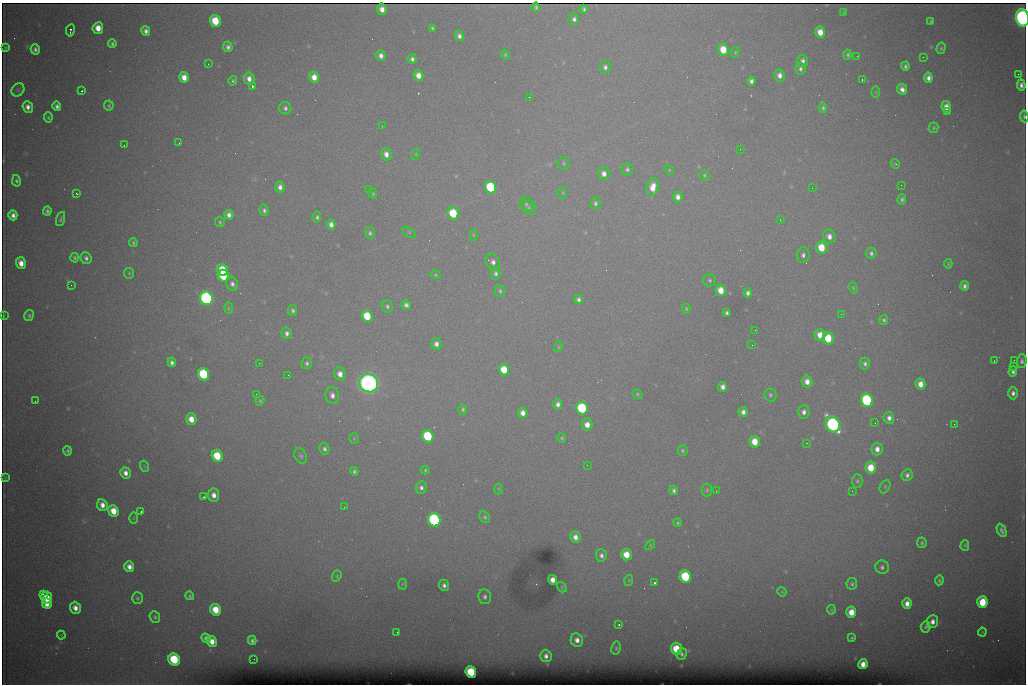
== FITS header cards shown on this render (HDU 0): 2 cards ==
NAXIS1  =                 1024 /fastest changing axis
NAXIS2  =                  682 /next to fastest changing axis

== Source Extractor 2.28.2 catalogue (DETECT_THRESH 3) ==
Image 1024 x 682 px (HDU 0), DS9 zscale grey, 1 PNG px = 1 image px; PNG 1028 x 686 px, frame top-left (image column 1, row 682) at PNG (2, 3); each listed source drawn as its Kron ellipse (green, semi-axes under 4 px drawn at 4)
Background 6570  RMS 54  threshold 163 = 3 sigma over >= 5 px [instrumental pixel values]
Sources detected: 268; all 268 listed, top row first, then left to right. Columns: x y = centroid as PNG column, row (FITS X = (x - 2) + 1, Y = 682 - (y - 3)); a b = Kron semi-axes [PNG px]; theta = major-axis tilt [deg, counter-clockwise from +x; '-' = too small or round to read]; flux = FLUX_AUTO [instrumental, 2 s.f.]
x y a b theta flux
536 7 4 3 - 3.8e+03
382 9 5 5 - 2.9e+04
584 9 4 3 - 8.0e+03
844 12 3 2 - 3.1e+03
1022 18 9 6 -81 1.8e+06
574 19 5 5 - 1.3e+04
215 21 6 5 - 1.3e+05
931 21 4 3 - 5.7e+03
98 28 6 5 - 5.0e+04
432 28 4 3 - 6.6e+03
70 30 6 3 80 8.4e+03
146 31 5 4 - 1.6e+04
820 32 6 5 - 4.6e+04
459 36 5 4 - 1.5e+04
112 44 4 3 - 8.0e+03
5 47 4 3 - 4.9e+03
228 47 5 5 - 1.2e+04
941 48 6 4 73 5.8e+03
35 49 5 4 - 1.2e+04
723 50 6 5 - 7.3e+04
735 52 5 4 - 3.8e+03
505 55 5 4 - 4.7e+03
848 55 5 4 - 7.4e+03
381 56 5 5 - 1.9e+04
857 56 2 2 - 1.5e+03
923 57 2 2 - 2.3e+03
412 59 5 4 - 1.1e+04
803 61 6 5 - 1.4e+04
208 64 3 2 - 3.2e+03
905 66 4 3 - 8.9e+03
605 67 6 5 - 1.3e+04
800 69 6 5 - 1.1e+04
1018 74 2 2 - 1.4e+04
418 75 5 5 - 3.4e+04
780 75 6 5 - 2.1e+04
184 77 5 5 - 3.9e+04
314 77 6 5 - 3.8e+04
928 78 5 4 - 2.0e+04
249 79 6 5 - 2.5e+04
862 79 3 2 - 4.9e+03
233 81 5 4 - 6.1e+03
751 81 4 4 - 1.3e+04
1021 85 5 4 - 1.6e+04
252 86 3 3 - 9.4e+04
902 89 5 5 - 2.0e+04
18 90 7 6 - 7.7e+03
82 91 3 2 - 7.1e+03
876 92 6 4 -89 3.6e+03
529 97 2 2 - 2.3e+03
57 106 5 4 - 1.3e+04
109 106 5 4 - 5.9e+03
28 107 6 5 - 2.1e+04
946 107 6 4 -80 3.2e+04
285 108 6 6 - 1.1e+04
823 108 5 4 - 7.5e+03
947 112 2 2 - 3.3e+03
1024 116 6 4 -82 7.1e+03
48 117 5 4 - 5.8e+03
382 126 2 2 - 1.8e+03
933 128 5 4 - 6.0e+03
179 143 2 2 - 3.6e+03
124 145 2 2 - 1.7e+03
740 149 3 2 - 2.8e+03
386 154 6 5 - 2.4e+04
416 154 5 3 - 3.2e+03
564 163 6 6 - 6.3e+03
895 164 5 4 - 4.2e+03
627 169 6 5 - 9.4e+03
669 170 5 4 - 3.8e+03
604 174 6 6 - 2.2e+04
704 175 5 5 - 5.7e+03
16 181 5 4 - 9.0e+03
901 185 2 2 - 1.6e+03
280 187 5 4 - 1.8e+04
491 187 6 5 - 3.0e+05
653 187 9 6 79 4.7e+04
812 188 2 2 - 3.4e+03
368 190 3 2 - 9.1e+03
563 193 5 3 - 3.8e+03
76 194 3 2 - 4.6e+03
373 194 5 4 - 4.5e+03
678 197 5 5 - 2.1e+04
902 199 5 4 - 8.5e+03
595 203 6 5 - 8.8e+03
526 204 7 6 - 8.6e+03
529 208 7 6 - 1.1e+04
264 210 5 5 - 1.0e+04
47 211 4 4 - 8.9e+03
453 213 6 5 - 1.7e+05
13 215 5 4 - 1.9e+04
229 215 5 4 - 1.8e+04
317 217 6 4 85 8.4e+03
61 219 7 4 71 6.7e+03
780 220 3 3 - 3.3e+03
220 222 5 4 - 5.2e+03
331 224 5 4 - 2.0e+04
409 232 7 3 -37 4.5e+03
370 233 6 5 - 8.5e+03
473 235 6 4 90 4.4e+03
829 236 7 6 - 2.5e+04
133 242 4 4 - 5.9e+03
821 247 6 5 - 8.4e+04
871 253 5 5 - 1.0e+04
803 255 7 6 - 1.4e+04
75 258 5 4 - 7.6e+03
86 258 6 5 - 1.3e+04
493 262 8 7 - 2.0e+04
21 263 6 5 - 3.6e+04
948 264 5 4 - 4.8e+03
223 270 6 5 - 1.1e+05
129 273 5 5 - 5.4e+03
496 273 6 5 - 1.0e+04
435 275 5 4 - 4.1e+03
223 276 6 5 - 1.8e+05
710 280 6 6 - 8.0e+03
232 284 7 5 -70 1.5e+04
71 285 2 2 - 7.3e+03
964 286 5 4 - 1.3e+04
853 288 6 4 -69 4.9e+03
721 290 6 5 - 5.5e+04
500 291 6 5 - 7.5e+03
748 293 5 4 - 1.3e+04
206 298 7 6 - 1.0e+06
578 299 4 4 - 1.2e+04
406 305 5 4 - 1.4e+04
387 306 6 5 - 9.3e+03
228 308 5 3 - 4.1e+03
686 309 5 4 - 4.8e+03
293 310 5 4 - 9.6e+03
727 313 4 3 - 8.3e+03
841 314 2 2 - 2.3e+03
29 315 5 4 - 6.5e+03
3 316 4 2 - 3.9e+03
367 316 6 5 - 1.2e+05
884 320 5 4 - 6.9e+03
755 330 2 2 - 1.6e+03
287 333 6 5 - 1.5e+04
820 335 6 5 - 4.6e+04
828 338 6 5 - 1.2e+05
436 344 6 5 - 1.9e+04
752 345 3 2 - 4.4e+03
558 347 5 3 - 3.2e+03
1014 360 2 2 - 2.1e+03
994 361 2 2 - 2.6e+03
1022 361 7 5 88 1.1e+04
172 362 5 4 - 1.3e+04
259 363 2 2 - 1.7e+03
307 363 6 5 - 9.7e+03
865 364 6 5 - 1.1e+04
1013 366 2 2 - 2.2e+04
504 370 6 5 - 8.1e+04
1013 371 5 4 - 1.2e+04
203 374 6 5 - 3.4e+05
340 374 6 5 - 3.1e+04
288 375 2 2 - 1.5e+03
807 382 6 5 - 3.0e+04
369 383 10 9 - 2.5e+06
920 384 5 5 - 3.6e+04
723 387 5 4 - 1.9e+04
1013 393 6 4 -87 1.6e+04
256 394 2 2 - 1.7e+03
637 394 5 4 - 5.4e+03
332 395 8 7 - 2.2e+04
770 395 6 6 - 8.0e+03
867 400 7 6 - 5.1e+05
35 401 2 2 - 1.4e+03
260 401 5 4 - 5.3e+03
558 404 5 4 - 1.7e+04
582 408 6 5 - 3.4e+05
463 409 5 4 - 6.4e+03
743 412 5 4 - 1.8e+04
804 412 7 5 87 1.8e+04
523 413 5 4 - 2.5e+04
889 418 6 5 - 1.8e+04
191 419 6 5 - 4.5e+04
875 423 2 2 - 2.0e+03
833 424 8 6 -61 1.1e+06
954 424 2 2 - 9.4e+03
587 425 6 5 - 3.3e+04
428 436 6 5 - 2.8e+05
354 438 5 4 - 4.1e+03
562 438 5 4 - 6.0e+03
755 442 6 5 - 6.6e+04
806 443 3 2 - 1.9e+03
324 449 6 5 - 1.1e+04
877 449 6 5 - 2.5e+04
683 450 5 5 - 6.7e+03
68 451 5 4 - 7.3e+03
217 456 6 5 - 1.3e+05
301 456 8 6 -61 8.3e+03
587 465 2 2 - 3.3e+03
144 466 6 3 -69 3.6e+03
871 468 6 5 - 8.4e+04
425 470 4 4 - 5.3e+03
354 471 4 4 - 8.1e+03
125 473 6 5 - 2.5e+04
907 475 6 5 - 1.3e+04
5 477 3 2 - 3.1e+03
857 481 7 5 -89 7.6e+03
885 487 7 5 64 5.8e+03
421 488 6 5 - 1.2e+04
499 489 5 3 - 3.7e+03
674 490 5 4 - 1.0e+04
707 490 6 5 - 6.0e+03
716 491 2 2 - 2.3e+03
852 491 2 2 - 2.0e+03
214 495 6 5 - 2.8e+04
204 497 3 2 - 5.8e+03
102 505 6 5 - 2.9e+04
344 507 3 2 - 4.2e+03
113 511 6 5 - 6.7e+04
141 512 3 2 - 7.5e+03
485 517 6 5 - 7.4e+03
133 518 6 3 88 4.1e+03
434 520 7 6 - 8.2e+05
677 523 4 4 - 5.5e+03
1002 530 7 4 -65 1.2e+04
575 537 5 5 - 2.5e+04
922 543 5 4 - 6.7e+03
650 545 6 3 47 4.1e+03
965 545 5 4 - 4.5e+03
626 554 6 5 - 6.3e+04
601 555 6 5 - 1.4e+04
129 567 5 5 - 2.6e+04
882 567 7 6 - 1.2e+04
337 576 6 4 69 5.4e+03
685 576 6 5 - 2.5e+05
552 580 5 4 - 2.9e+04
629 580 5 3 - 4.0e+03
939 580 5 4 - 6.4e+03
654 583 3 3 - 9.6e+04
403 584 5 3 - 3.4e+03
852 584 6 5 - 8.0e+03
444 585 6 5 - 1.4e+04
562 587 6 3 -53 3.3e+03
782 592 5 3 - 3.3e+03
43 594 3 2 - 1.1e+04
190 596 4 4 - 5.6e+03
485 597 7 6 - 1.4e+04
47 598 6 5 - 8.2e+04
137 598 6 5 - 7.4e+03
982 602 6 5 - 1.3e+05
907 603 5 4 - 2.8e+04
47 604 5 5 - 3.9e+04
75 608 6 5 - 3.0e+04
216 610 6 5 - 9.1e+04
831 610 5 3 - 3.8e+03
851 612 6 5 - 5.3e+04
155 617 6 5 - 7.5e+03
932 622 6 5 - 2.3e+04
619 625 3 2 - 6.1e+03
925 627 5 5 - 7.0e+03
397 632 2 2 - 2.3e+03
982 632 4 4 - 3.8e+03
61 635 4 4 - 3.4e+03
206 638 5 4 - 1.4e+04
852 638 3 3 - 4.1e+03
252 640 4 4 - 1.0e+04
577 640 7 6 - 2.5e+04
212 641 5 5 - 3.7e+04
616 648 6 4 80 6.6e+03
676 649 6 5 - 1.3e+05
682 654 6 5 - 9.9e+03
546 656 6 5 - 1.8e+04
174 659 6 5 - 2.4e+05
254 659 2 2 - 4.6e+03
863 664 5 4 - 3.5e+04
471 672 6 5 - 2.1e+05
At the frame edge (FLAGS 8, measured only in part): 2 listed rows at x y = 1022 18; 1024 116

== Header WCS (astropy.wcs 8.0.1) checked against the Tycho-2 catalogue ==
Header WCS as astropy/WCSLIB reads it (CRVAL/CRPIX/CD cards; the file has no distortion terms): RA---TAN/DEC--TAN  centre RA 07:06:07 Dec +31:10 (106.53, +31.16 deg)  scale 1.44 arcsec/px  FOV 24.5' x 16.3'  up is -93 deg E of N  parity flipped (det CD > 0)
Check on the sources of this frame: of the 60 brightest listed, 7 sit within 2.2 arcsec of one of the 15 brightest Tycho-2 stars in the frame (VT <= 12.35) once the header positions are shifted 0.54 arcsec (0.49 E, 0.22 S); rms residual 0.93 arcsec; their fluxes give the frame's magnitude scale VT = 25.62 - 2.5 log10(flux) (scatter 0.43 mag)
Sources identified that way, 7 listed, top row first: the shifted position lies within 2.2 arcsec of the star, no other Tycho-2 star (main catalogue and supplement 1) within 4.4 arcsec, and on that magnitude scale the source's flux lands within +1.5 / -3 mag of the star's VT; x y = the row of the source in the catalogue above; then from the Tycho-2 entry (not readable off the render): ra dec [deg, ICRS J2000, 3 dp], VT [Tycho-2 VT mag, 2 dp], TYC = Tycho-2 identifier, HIP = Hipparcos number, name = IAU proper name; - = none
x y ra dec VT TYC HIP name
491 187 106.458 +31.151 12.35 2438-728-1 - -
369 383 106.552 +31.106 9.20 2438-180-1 - -
867 400 106.550 +31.305 11.61 2438-184-1 - -
582 408 106.559 +31.192 11.79 2438-1039-1 - -
833 424 106.562 +31.292 10.01 2438-106-1 - -
434 520 106.614 +31.135 11.36 2438-550-1 - -
471 672 106.684 +31.152 11.76 2438-931-1 - -